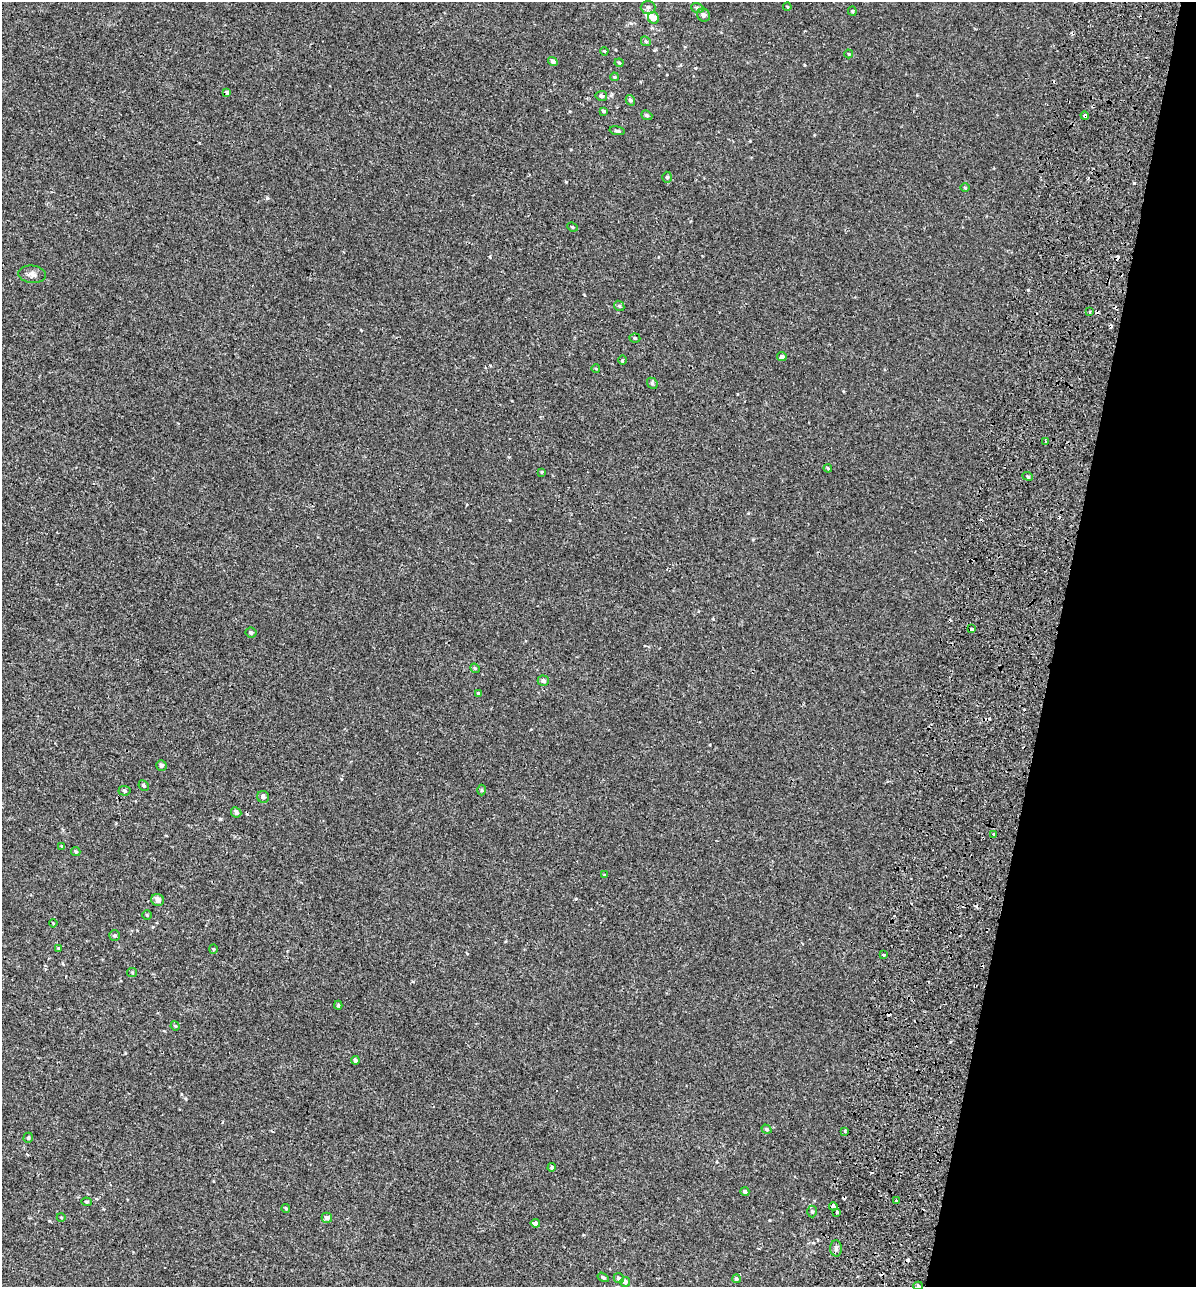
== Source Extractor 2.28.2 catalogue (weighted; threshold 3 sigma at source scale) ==
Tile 8 of 4 x 4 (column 4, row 2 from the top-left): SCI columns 3980-5173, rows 2728-4012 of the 5628 x 5448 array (HDU 1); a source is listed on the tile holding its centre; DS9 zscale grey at full resolution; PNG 1198 x 1289 px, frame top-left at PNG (2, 2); each listed source drawn as its Kron ellipse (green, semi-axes under 4 px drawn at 4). Shown black and unused: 12% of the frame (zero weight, under 2 of 3 exposures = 11% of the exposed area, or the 3 px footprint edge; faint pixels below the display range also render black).
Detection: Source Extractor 2.28.2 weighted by HDU 2 'WHT'; one run over the whole footprint, this tile lists its part. Background 3.74e-04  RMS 0.0032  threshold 0.0146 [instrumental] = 3 sigma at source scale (4.5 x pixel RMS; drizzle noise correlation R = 1.50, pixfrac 1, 0.0396/0.0396 arcsec/px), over >= 5 px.
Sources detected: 97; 1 inside a brighter object's white glare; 16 cosmic-ray / hot-pixel residue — neither listed nor drawn; the other 80 listed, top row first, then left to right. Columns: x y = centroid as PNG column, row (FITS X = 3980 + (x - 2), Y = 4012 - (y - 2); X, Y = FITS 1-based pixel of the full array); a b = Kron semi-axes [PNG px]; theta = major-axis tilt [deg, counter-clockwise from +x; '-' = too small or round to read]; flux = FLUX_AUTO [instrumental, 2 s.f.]
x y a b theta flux
648 7 7 6 - 0.89
787 7 4 3 - 0.32
697 8 6 5 - 0.7
852 11 4 4 - 0.32
704 15 7 6 - 0.95
653 18 6 5 - 2.4
646 41 5 4 - 0.53
604 51 4 2 - 0.31
849 54 4 4 - 0.3
553 61 5 4 - 0.92
619 63 4 4 - 0.33
614 77 4 3 - 0.36
227 92 4 3 - 0.99
601 96 6 5 - 0.68
630 100 5 4 - 0.64
603 111 4 3 - 0.6
647 115 6 4 -22 0.49
1085 116 4 3 - 0.97
617 131 8 3 -11 0.49
667 177 5 4 - 0.52
965 188 4 3 - 0.29
572 227 5 4 - 0.36
32 274 14 8 -6 1.5
619 306 5 4 - 0.41
1090 312 2 2 - 0.31
635 338 5 4 - 0.46
782 357 5 4 - 1
623 360 5 3 - 0.32
596 369 4 3 - 0.23
652 383 6 4 -48 0.53
1046 441 3 2 - 0.37
828 468 4 3 - 0.29
542 472 3 3 - 0.49
1028 476 5 3 - 0.42
972 629 3 3 - 3.2
251 632 5 5 - 0.59
475 668 5 4 - 0.42
543 681 5 5 - 1.1
478 693 3 3 - 0.35
161 765 5 5 - 0.96
144 786 5 4 - 0.62
482 790 5 3 - 0.35
124 791 6 5 - 0.52
263 797 6 6 - 0.95
236 812 5 5 - 1
993 834 3 3 - 1.2
62 846 4 3 - 0.32
76 851 5 4 - 0.44
604 875 3 3 - 0.31
158 900 6 6 - 1.6
147 915 4 4 - 0.33
53 923 4 2 - 0.33
115 935 5 5 - 0.62
58 948 4 3 - 0.39
213 949 5 4 - 0.34
884 954 3 3 - 0.99
132 972 5 4 - 0.35
338 1005 4 3 - 0.46
175 1026 5 4 - 0.34
355 1060 4 4 - 0.89
766 1129 5 4 - 0.5
845 1131 4 3 - 1.2
28 1138 5 4 - 0.48
552 1167 4 4 - 0.58
745 1192 4 4 - 0.81
896 1201 4 2 - 0.27
86 1202 5 4 - 0.4
833 1206 4 4 - 1.2
286 1208 4 3 - 0.41
812 1211 6 4 -88 0.53
837 1212 3 3 - 0.46
61 1217 4 3 - 0.23
327 1218 5 5 - 1.3
535 1223 5 3 - 5.8
836 1248 8 6 -86 0.81
603 1277 6 3 -32 0.52
619 1278 5 5 - 0.86
736 1279 4 4 - 0.62
625 1282 5 4 - 1.2
918 1286 5 4 - 0.52
Overlapping masked pixels (flux is a lower limit): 1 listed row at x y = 1085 116
Isophote crosses this tile's border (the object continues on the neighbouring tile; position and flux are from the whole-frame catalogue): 1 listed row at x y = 918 1286
Unlisted compact peaks at least as high as the median listed source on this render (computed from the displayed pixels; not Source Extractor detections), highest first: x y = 267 198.